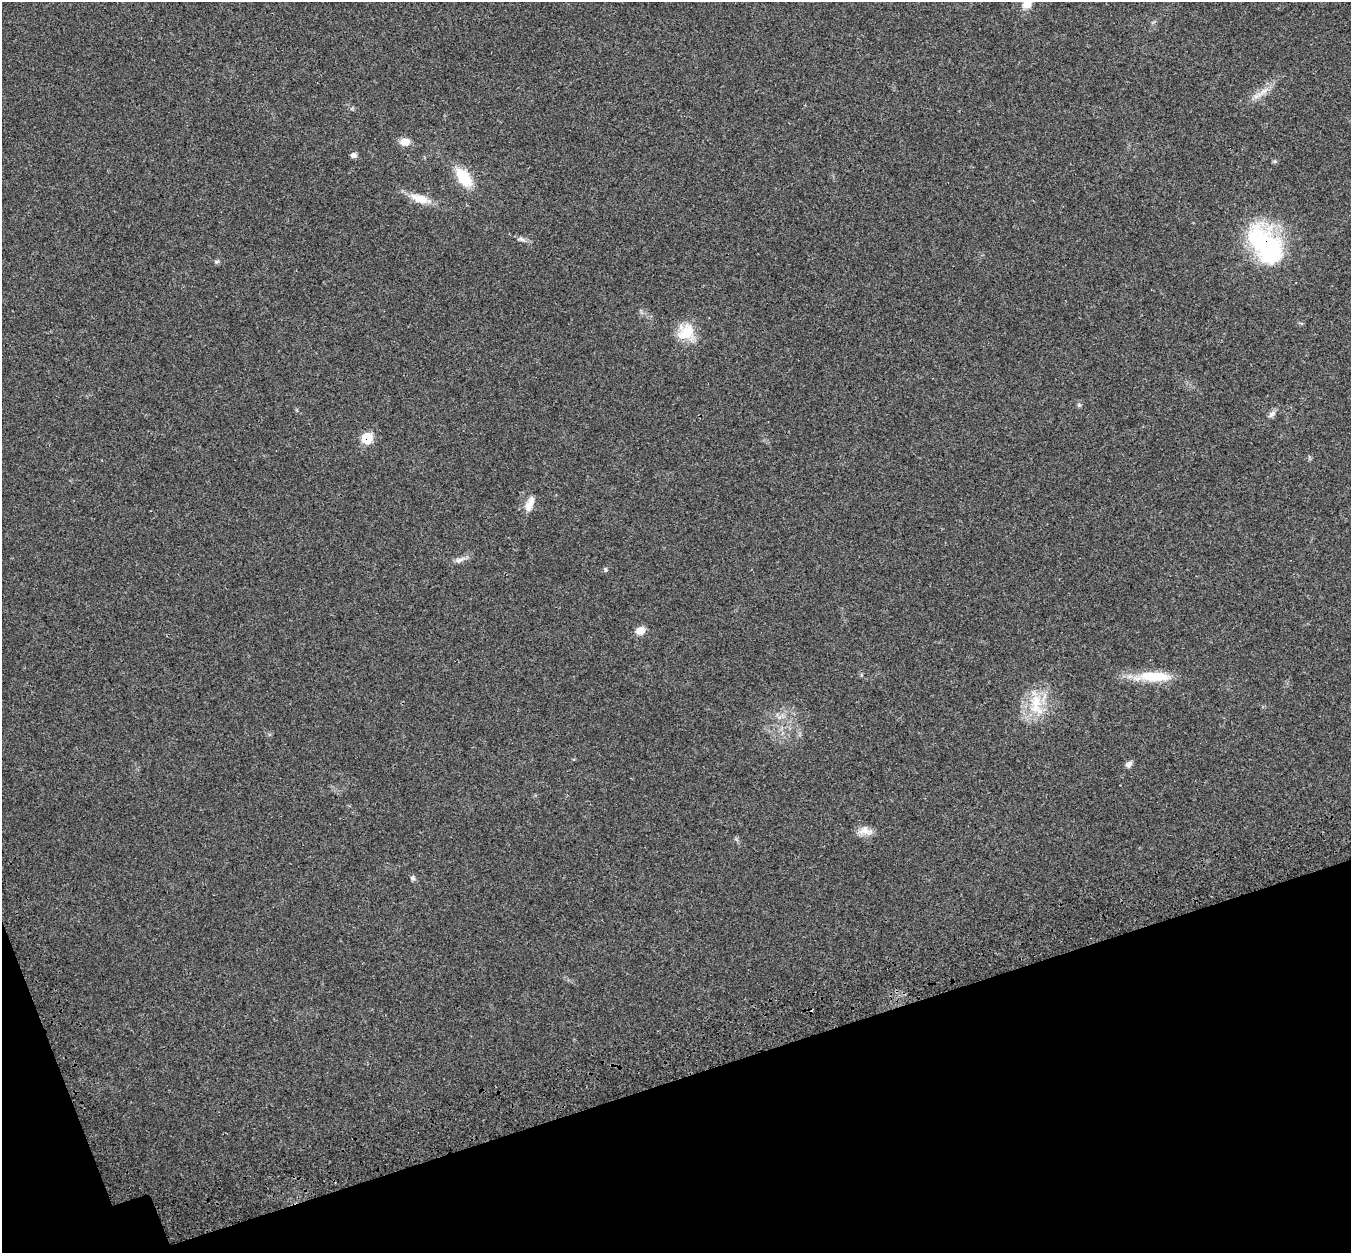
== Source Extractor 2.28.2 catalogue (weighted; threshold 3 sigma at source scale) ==
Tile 14 of 4 x 4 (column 2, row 4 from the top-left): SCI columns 1456-2804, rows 207-1457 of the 5613 x 5470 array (HDU 1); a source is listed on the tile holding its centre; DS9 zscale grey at full resolution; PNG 1353 x 1255 px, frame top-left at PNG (2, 2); no overlay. Shown black and unused: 15% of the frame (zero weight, under 3 of 4 exposures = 9% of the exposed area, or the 3 px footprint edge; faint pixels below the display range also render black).
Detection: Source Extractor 2.28.2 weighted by HDU 2 'WHT'; one run over the whole footprint, this tile lists its part. Background 0.0228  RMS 0.0031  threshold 0.014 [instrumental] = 3 sigma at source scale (4.5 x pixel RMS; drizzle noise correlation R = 1.50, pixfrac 1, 0.0396/0.0396 arcsec/px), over >= 5 px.
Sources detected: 24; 1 cosmic-ray / hot-pixel residue — not listed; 1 inside a brighter listed object's ellipse — not listed separately; the other 22 listed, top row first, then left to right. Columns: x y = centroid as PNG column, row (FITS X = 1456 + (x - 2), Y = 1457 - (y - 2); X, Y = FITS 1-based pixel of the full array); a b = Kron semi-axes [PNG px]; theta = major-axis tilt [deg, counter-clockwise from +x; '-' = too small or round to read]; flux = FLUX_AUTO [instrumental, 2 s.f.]
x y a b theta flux
1027 2 15 10 68 4.4
1264 91 16 7 34 2.8
404 142 12 9 9 2.8
353 155 7 6 - 1
464 177 23 13 -55 9.8
420 199 27 10 -17 5.1
522 239 12 6 -10 1.1
1266 245 52 28 -54 40
217 262 8 5 22 0.6
686 332 23 22 - 7.5
1079 405 6 6 - 0.53
1272 414 11 6 46 1.2
367 438 8 8 - 11
529 505 18 9 59 3.1
459 560 15 7 22 1.6
605 569 6 4 -89 0.41
640 631 11 9 27 2.5
1154 676 44 11 1 11
1036 704 36 18 -83 11
1129 764 8 7 - 1.2
865 831 19 11 -6 3
412 878 7 7 - 0.7
Overlapping masked pixels (flux is a lower limit): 2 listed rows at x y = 1266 245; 367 438
Isophote crosses this tile's border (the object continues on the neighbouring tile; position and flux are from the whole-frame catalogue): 1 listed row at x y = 1027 2